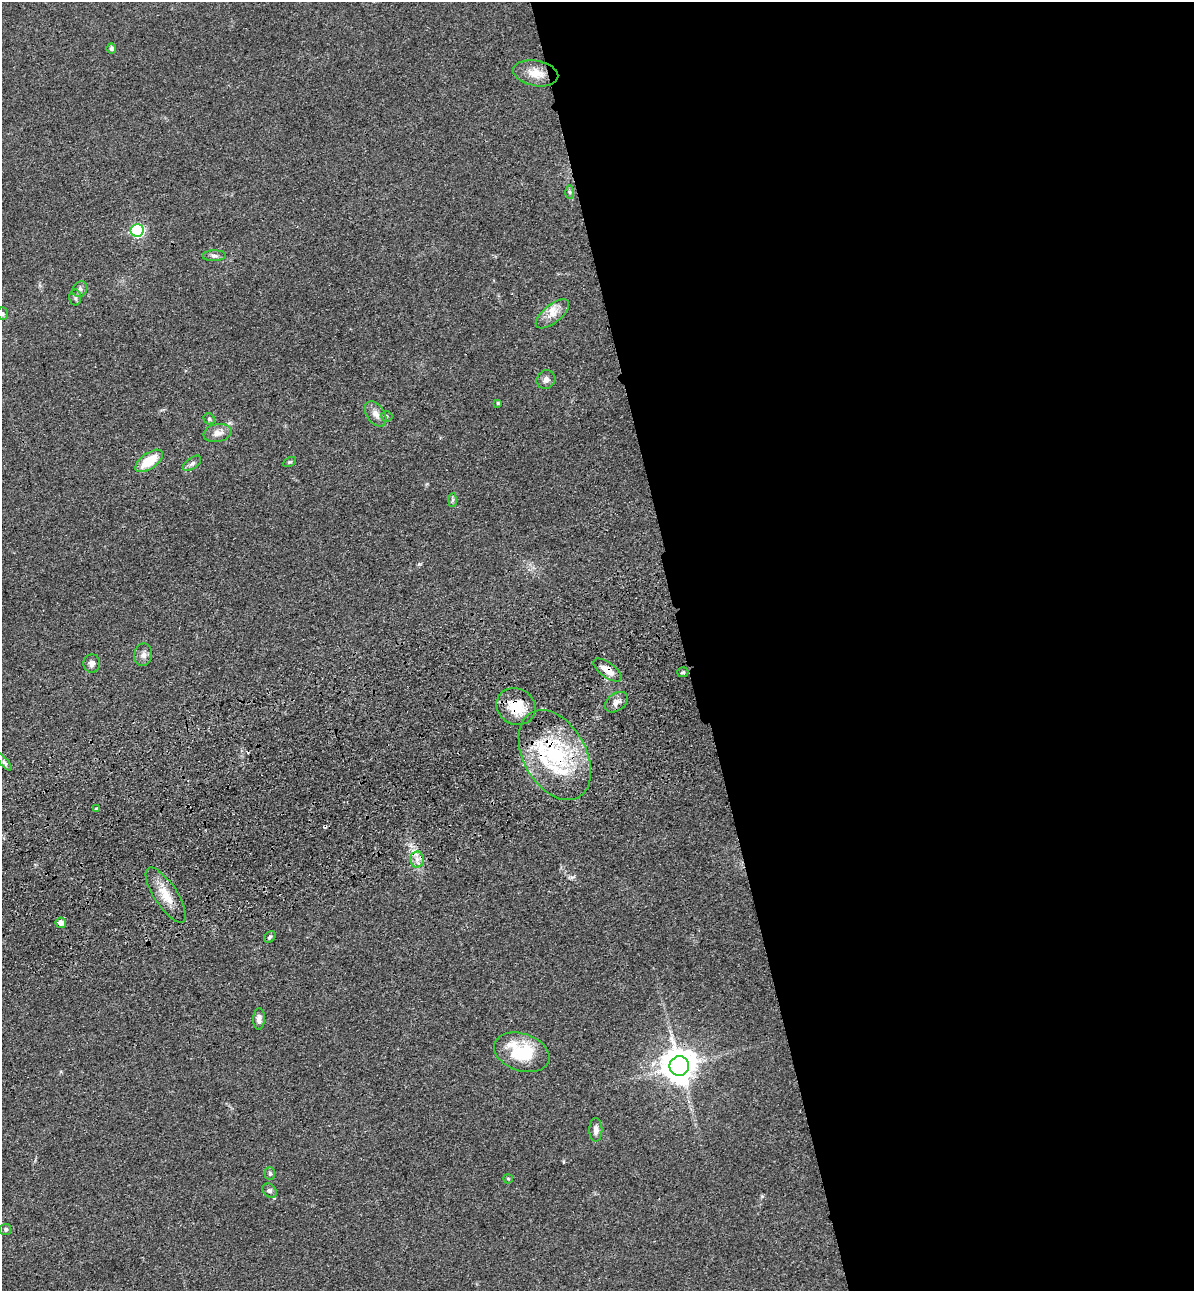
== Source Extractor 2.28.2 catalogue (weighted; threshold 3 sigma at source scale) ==
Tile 8 of 4 x 4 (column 4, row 2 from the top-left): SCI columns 3881-5072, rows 2695-3983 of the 5261 x 5389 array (HDU 1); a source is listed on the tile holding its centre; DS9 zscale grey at full resolution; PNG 1196 x 1293 px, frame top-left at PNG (2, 2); each listed source drawn as its Kron ellipse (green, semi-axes under 4 px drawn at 4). Shown black and unused: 42% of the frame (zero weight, under 3 of 4 exposures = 6% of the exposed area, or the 3 px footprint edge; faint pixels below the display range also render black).
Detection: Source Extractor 2.28.2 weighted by HDU 2 'WHT'; one run over the whole footprint, this tile lists its part. Background 0.0538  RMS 0.0057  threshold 0.0259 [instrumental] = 3 sigma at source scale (4.5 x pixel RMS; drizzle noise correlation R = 1.50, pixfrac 1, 0.05/0.05 arcsec/px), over >= 5 px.
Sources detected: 44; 1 cosmic-ray / hot-pixel residue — neither listed nor drawn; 3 inside a brighter listed object's ellipse — not listed separately; the other 40 listed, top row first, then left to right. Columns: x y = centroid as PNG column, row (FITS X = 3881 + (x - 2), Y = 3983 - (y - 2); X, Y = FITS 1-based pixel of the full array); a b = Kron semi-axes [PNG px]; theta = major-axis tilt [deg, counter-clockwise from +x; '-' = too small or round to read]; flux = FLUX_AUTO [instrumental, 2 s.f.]
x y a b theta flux
111 48 5 5 - 1.6
536 73 23 12 -10 9.1
570 192 6 4 -88 0.97
137 230 6 6 - 73
214 256 11 5 1 1.7
80 289 8 7 - 2.1
75 297 8 6 88 1.4
2 314 6 5 - 0.96
552 314 20 9 39 6.4
546 380 10 9 - 2.8
498 403 3 3 - 0.82
376 414 14 9 -55 3.9
386 416 6 5 - 0.96
209 419 6 5 - 0.87
217 433 14 9 12 4.4
149 461 16 7 35 15
289 462 7 4 27 0.84
192 463 10 5 37 1.7
453 500 7 4 88 1.1
143 655 11 9 79 2.9
92 663 9 8 - 2.5
607 670 16 7 -36 6.6
683 672 5 5 - 0.92
616 702 13 8 36 3
516 707 20 18 -32 15
555 755 48 31 -61 58
4 762 10 4 -50 1.4
96 809 4 4 - 1
417 859 8 7 - 3
166 895 32 11 -57 11
61 923 5 5 - 3.5
270 937 7 5 45 1.1
259 1019 10 6 88 2.6
522 1052 28 18 -19 31
679 1066 10 9 - 1200
596 1130 12 6 -90 2.9
270 1173 7 5 -89 0.99
508 1179 5 4 - 0.64
270 1191 8 6 -44 1.4
6 1230 6 5 - 1
Overlapping masked pixels (flux is a lower limit): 4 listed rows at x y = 607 670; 516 707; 555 755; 679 1066
Isophote crosses this tile's border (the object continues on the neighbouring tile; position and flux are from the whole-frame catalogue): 1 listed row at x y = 2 314